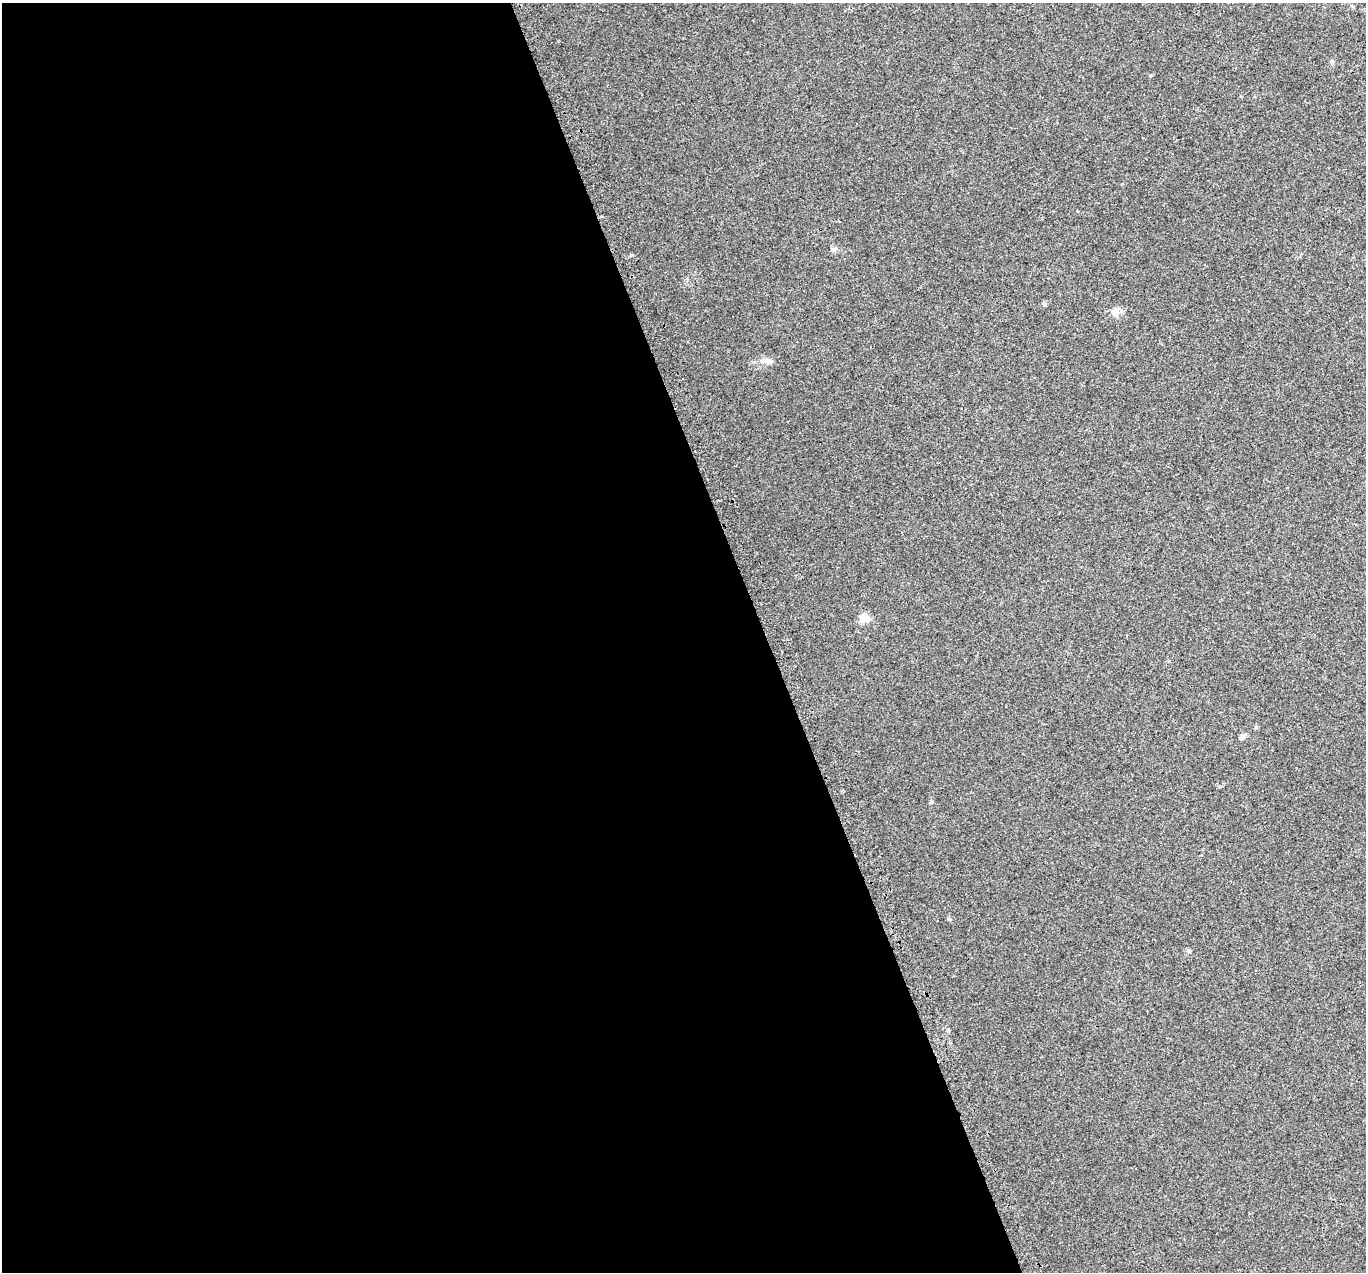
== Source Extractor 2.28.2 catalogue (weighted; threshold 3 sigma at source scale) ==
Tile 9 of 4 x 4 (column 1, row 3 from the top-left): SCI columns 33-1396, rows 1433-2702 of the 5518 x 5351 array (HDU 1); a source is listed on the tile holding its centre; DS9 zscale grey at full resolution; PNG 1368 x 1274 px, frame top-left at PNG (2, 3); no overlay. Shown black and unused: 56% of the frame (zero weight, under 2 of 3 exposures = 3% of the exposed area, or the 3 px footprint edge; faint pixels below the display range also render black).
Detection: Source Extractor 2.28.2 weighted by HDU 2 'WHT'; one run over the whole footprint, this tile lists its part. Background 0.0227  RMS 0.0068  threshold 0.0304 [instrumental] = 3 sigma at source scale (4.5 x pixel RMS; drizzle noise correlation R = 1.50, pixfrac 1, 0.0396/0.0396 arcsec/px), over >= 5 px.
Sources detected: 8; all 8 listed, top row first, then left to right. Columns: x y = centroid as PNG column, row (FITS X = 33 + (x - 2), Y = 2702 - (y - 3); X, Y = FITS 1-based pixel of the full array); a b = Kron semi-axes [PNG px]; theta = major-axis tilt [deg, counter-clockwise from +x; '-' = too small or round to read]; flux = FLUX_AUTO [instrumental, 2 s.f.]
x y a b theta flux
834 249 11 4 16 1.4
1044 304 6 4 44 0.95
1115 312 14 9 74 3.9
768 361 13 8 -5 3.7
865 618 5 5 - 25
1243 736 10 5 34 1.9
1189 951 6 4 -44 0.9
948 1030 3 3 - 3.8